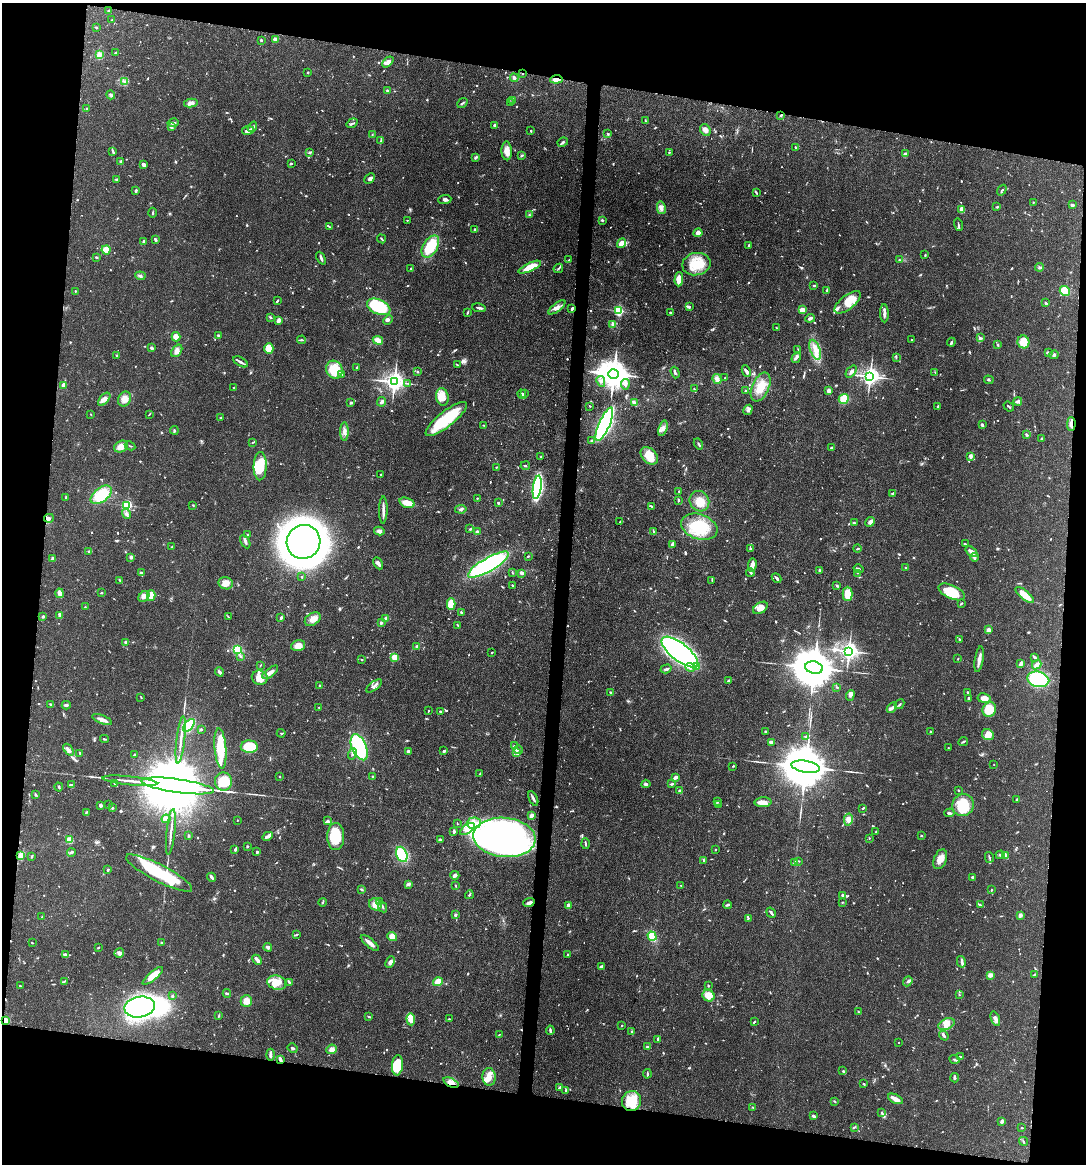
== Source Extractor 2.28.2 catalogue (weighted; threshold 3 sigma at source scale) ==
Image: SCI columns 113-4448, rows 7-4652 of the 4671 x 4660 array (HDU 1 of 3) = the unmasked area's bounding box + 8 px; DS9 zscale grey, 4 x 4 block average (1 PNG px = mean of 4 x 4 image px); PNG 1088 x 1166 px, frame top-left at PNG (2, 3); each listed source drawn as its Kron ellipse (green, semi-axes under 4 px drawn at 4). Shown black and unused: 19% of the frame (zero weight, under 3 of 4 exposures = <1% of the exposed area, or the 3 px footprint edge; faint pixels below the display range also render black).
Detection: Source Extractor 2.28.2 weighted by HDU 2 'WHT'. Background 0.0415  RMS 0.0027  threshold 0.0123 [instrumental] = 3 sigma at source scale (4.5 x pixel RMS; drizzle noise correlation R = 1.50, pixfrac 1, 0.05/0.05 arcsec/px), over >= 5 px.
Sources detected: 1079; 10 too faint to see at this stretch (4 x 4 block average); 12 inside a brighter object's white glare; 4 cosmic-ray / hot-pixel residue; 1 long thin detection or spike segment (spike, bleed or trail) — neither listed nor drawn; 20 coinciding with a brighter row at this scale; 66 inside a brighter listed object's ellipse — not listed separately; of the other 966, all 500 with FLUX_AUTO >= 1.16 (the completeness limit of this list) listed and drawn (466 fainter detections not listed), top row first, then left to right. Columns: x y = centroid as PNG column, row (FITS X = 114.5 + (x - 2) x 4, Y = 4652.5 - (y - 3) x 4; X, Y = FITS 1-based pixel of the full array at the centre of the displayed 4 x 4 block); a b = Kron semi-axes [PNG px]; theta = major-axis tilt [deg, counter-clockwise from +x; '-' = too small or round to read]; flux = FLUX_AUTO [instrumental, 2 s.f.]
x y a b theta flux
109 10 2 2 - 2
112 20 2 2 - 1.2
96 27 2 2 - 2.2
275 39 3 3 - 9.2
261 40 2 2 - 2.3
115 53 3 2 - 1.8
99 55 3 2 - 2
388 62 6 4 43 8.3
308 72 2 2 - 2
522 74 2 2 - 1.6
514 78 4 4 - 3.6
556 79 6 3 5 12
124 82 3 2 - 2.4
387 91 3 2 - 4.1
111 95 4 2 - 2.7
513 100 2 2 - 1.2
191 103 7 3 11 8.2
462 103 5 2 - 2.6
511 103 2 2 - 2.1
87 108 2 2 - 1.6
780 115 2 2 - 1.4
646 121 3 2 - 1.3
173 123 6 2 12 4.1
352 123 6 2 35 2.6
494 125 3 3 - 3
172 126 4 2 - 2.9
252 127 5 3 - 4.2
248 130 6 3 12 7.8
705 130 6 5 - 8.4
531 131 2 2 - 1.8
608 134 4 3 - 1.9
372 135 3 2 - 1.4
381 141 3 2 - 1.3
563 142 5 2 - 3.1
795 147 2 2 - 1.6
113 151 3 2 - 1.8
507 151 9 5 -88 14
309 152 4 2 - 1.4
669 152 2 2 - 1.2
905 154 4 2 - 2.1
522 156 3 2 - 1.4
475 157 2 2 - 1.6
121 162 2 2 - 1.4
291 164 2 2 - 2.2
144 165 4 3 - 4.6
369 178 6 3 45 4
117 179 4 2 - 2
136 190 3 2 - 3.2
1002 190 6 2 56 2
756 193 4 2 - 2.1
445 199 6 4 6 4.9
1033 202 2 2 - 1.4
1073 205 4 2 - 2.9
997 207 2 2 - 2.6
661 208 6 3 -77 5.5
962 210 3 2 - 22
153 213 5 2 - 1.5
529 215 3 2 - 1.6
407 220 2 2 - 1.8
602 220 2 2 - 2.7
958 225 6 2 -77 2.2
330 227 3 2 - 1.5
475 230 3 2 - 4.3
698 233 4 3 - 8.9
155 239 3 2 - 4.1
381 239 5 2 - 1.9
143 241 3 3 - 1.9
621 243 5 3 - 14
749 245 3 2 - 1.6
430 247 12 7 59 65
106 250 4 4 - 21
925 255 3 2 - 1.2
96 257 3 2 - 1.7
321 258 7 2 -65 3.8
569 260 2 2 - 1.2
899 260 2 2 - 1.2
696 264 14 11 11 41
530 267 12 4 24 26
1040 267 4 2 - 2.5
558 268 5 2 - 2.7
411 269 2 2 - 1.4
140 276 5 3 - 3.5
679 279 7 4 89 25
814 286 2 2 - 2.4
827 290 3 2 - 1.6
75 291 2 2 - 1.5
1065 291 5 4 - 49
277 301 4 2 - 2
848 302 16 7 38 36
1046 303 3 2 - 3.5
379 307 12 7 -24 99
557 307 10 3 37 8.1
689 307 4 3 - 3
479 308 7 2 -8 4.1
572 308 3 2 - 3.1
802 310 3 3 - 12
619 311 2 2 - 210
670 312 3 2 - 2.3
467 313 4 2 - 1.6
884 313 9 2 -88 8.3
270 317 4 2 - 1.6
810 318 5 2 - 4.7
279 320 4 3 - 6
388 320 5 3 - 3.6
613 324 4 3 - 3.7
776 328 3 2 - 1.4
218 336 2 2 - 9.9
176 337 5 3 - 16
980 338 4 3 - 2.8
301 340 4 2 - 2.4
378 340 5 3 - 15
912 340 2 2 - 1.8
951 342 4 2 - 2
1023 342 6 6 - 28
997 345 2 2 - 2.7
152 348 2 2 - 6.1
269 349 5 4 - 33
798 349 3 2 - 1.3
815 350 10 5 -70 15
177 351 7 5 54 7
1048 352 3 2 - 1.3
1054 355 5 3 - 3.4
116 356 2 2 - 1.4
896 357 3 2 - 1.5
796 358 5 2 - 4.5
241 362 8 2 -29 4.9
458 365 4 2 - 1.3
356 368 3 2 - 1.7
334 370 9 8 - 41
746 371 6 3 -63 3.8
417 372 2 2 - 3.1
851 372 7 3 50 4.7
935 372 4 2 - 1.3
675 373 6 2 -72 3.5
342 374 4 2 - 3
614 374 5 4 - 3600
870 376 3 3 - 1100
725 378 2 2 - 1.2
717 379 5 3 - 10
989 380 5 2 - 1.7
601 381 5 3 - 4.6
394 382 3 3 - 1200
408 383 3 2 - 1.4
625 384 5 4 - 5.1
64 385 3 3 - 9.5
234 387 2 2 - 1.9
761 387 15 8 66 29
694 389 2 2 - 1.2
746 391 2 2 - 7.7
829 391 2 2 - 29
522 394 5 2 - 3.2
524 394 4 2 - 1.6
442 397 9 6 -81 15
104 399 8 4 50 8.8
124 399 8 6 63 12
844 399 5 5 - 28
1018 401 4 2 - 6.9
382 402 5 3 - 4.4
351 403 4 2 - 2.5
634 403 3 2 - 9.4
590 406 2 2 - 1.2
938 406 3 2 - 2.4
1009 407 6 2 -39 1.8
748 410 5 3 - 4
91 414 2 2 - 1.2
149 414 3 2 - 1.4
221 418 3 2 - 1.7
446 419 25 7 38 89
604 424 18 5 66 530
1071 424 7 3 90 10
483 425 3 2 - 1.3
982 425 3 2 - 4.8
663 428 8 4 72 7.3
174 430 4 2 - 2.1
344 431 9 3 90 8.2
1027 435 3 2 - 3.7
1042 439 3 2 - 3
592 441 3 2 - 4
253 442 3 2 - 1.5
698 444 6 2 -60 2.6
130 446 5 2 - 1.4
121 447 7 5 28 15
831 448 2 2 - 2.6
541 456 3 2 - 1.5
649 456 10 7 -46 34
971 456 4 3 - 4.4
260 466 14 6 89 52
525 466 4 2 - 1.4
496 467 3 2 - 1.3
381 474 2 2 - 1.7
537 487 12 4 82 250
679 492 4 2 - 1.9
892 493 3 2 - 2.1
101 495 12 7 38 57
66 498 3 2 - 1.3
477 498 2 2 - 1.5
678 500 4 2 - 1.8
699 501 10 9 - 20
407 503 8 5 -19 18
498 503 2 2 - 3.2
127 505 2 2 - 190
193 505 2 2 - 1.2
652 506 2 2 - 1.5
461 509 5 3 - 3
383 510 13 2 89 7.9
126 514 5 3 - 4.6
49 518 5 3 - 4.1
620 522 2 2 - 1.5
870 522 5 4 - 5
854 523 3 3 - 1.8
699 527 19 12 -19 68
470 529 3 2 - 1.5
379 531 5 4 - 5.2
653 531 4 2 - 1.6
477 532 4 3 - 2.8
247 535 3 2 - 1.3
245 541 7 2 -63 3.7
303 542 17 16 - 1400
673 544 4 3 - 8.6
965 544 4 2 - 1.8
172 547 3 2 - 1.6
750 549 3 2 - 1.3
857 549 4 2 - 1.7
89 552 3 3 - 1.9
971 552 7 3 -36 11
528 556 2 2 - 1.6
131 557 3 2 - 5.4
974 557 4 3 - 4.1
53 559 3 2 - 7.9
378 563 6 3 -62 6.3
488 565 23 6 30 260
752 565 7 3 80 15
906 567 2 2 - 1.4
859 569 5 3 - 3.3
819 570 2 2 - 2.5
512 572 3 2 - 1.3
750 572 4 3 - 3
141 573 4 2 - 1.9
522 573 4 3 - 4.1
858 573 2 2 - 1.2
302 577 2 2 - 2.5
777 578 5 2 - 4.1
120 580 4 2 - 2
712 580 3 2 - 1.3
226 583 7 6 - 12
513 586 3 2 - 1.6
837 586 3 2 - 3.1
952 592 14 6 -24 56
60 593 5 3 - 9.4
101 593 3 2 - 1.9
847 594 7 5 90 27
151 595 5 4 - 18
1025 595 11 3 -39 28
144 597 6 5 - 6.5
961 603 3 2 - 2.3
451 604 6 4 -89 23
85 607 2 2 - 1.6
760 608 8 5 32 15
461 612 2 2 - 2.7
59 616 4 2 - 2.1
43 617 2 2 - 8.4
228 617 3 2 - 1.4
281 618 3 2 - 4.6
313 619 9 6 33 12
386 619 4 2 - 4
381 623 2 2 - 4.6
458 625 4 2 - 2.5
989 630 2 2 - 33
959 640 4 2 - 1.9
126 642 2 2 - 15
298 646 7 5 14 18
417 646 2 2 - 15
237 650 3 3 - 46
849 651 3 3 - 980
492 652 2 2 - 1.3
680 652 22 8 -38 800
241 656 3 2 - 1.5
395 657 3 2 - 28
1035 657 4 2 - 2.8
958 659 3 2 - 1.3
979 659 13 3 81 11
362 660 2 2 - 1.4
1021 664 3 2 - 12
260 665 4 2 - 1.2
1037 665 5 3 - 7.6
696 666 2 2 - 2.9
690 667 5 3 - 5.3
814 668 9 6 -11 9100
666 669 5 3 - 3.4
219 672 4 2 - 3.8
270 672 9 3 38 11
260 678 8 7 - 24
1038 679 11 7 -13 140
728 681 3 2 - 2.9
320 685 2 2 - 1.6
374 686 9 3 37 5.1
837 687 3 2 - 1.4
967 692 2 2 - 2.9
611 693 3 2 - 2.4
850 695 6 3 68 4.1
141 697 3 2 - 1.4
969 698 3 2 - 1.5
984 698 6 5 - 15
51 704 3 2 - 1.4
899 704 5 2 - 2.3
66 705 4 3 - 3.4
319 707 2 2 - 2.9
892 708 6 2 45 4.3
989 710 7 6 - 31
428 711 2 2 - 1.6
440 711 3 2 - 2.6
102 720 10 2 -22 10
189 725 7 4 52 59
201 729 2 2 - 6
765 731 2 2 - 1.4
931 731 2 2 - 1.2
281 733 4 2 - 1.4
988 735 6 5 - 14
806 736 4 2 - 2
104 739 4 2 - 1.9
181 740 24 2 83 13
963 741 5 2 - 2.3
771 742 4 2 - 5.2
514 746 3 2 - 2.3
249 747 8 6 -2 77
359 747 14 7 -67 180
948 747 2 2 - 1.8
220 748 20 6 -85 58
69 750 6 3 -55 5.7
518 750 4 2 - 3.3
444 751 3 2 - 3.1
408 752 3 3 - 3.6
517 752 3 2 - 2.9
80 753 2 2 - 2.2
353 754 6 3 73 4.3
134 755 3 2 - 2.5
994 764 2 2 - 1.2
733 766 3 2 - 1.2
806 767 14 6 -9 15000
480 773 3 2 - 1.4
280 776 2 2 - 1.4
373 776 3 2 - 1.6
676 777 3 2 - 6.6
130 781 27 2 -6 15
223 782 9 8 - 35
115 783 4 2 - 1.9
71 784 3 2 - 1.2
646 784 4 3 - 2.6
672 784 3 2 - 3
178 786 36 7 -8 45000
59 787 4 2 - 2
958 790 2 2 - 1.9
680 791 3 2 - 3.8
36 794 3 2 - 1.8
533 799 8 2 -64 4.9
1016 800 4 3 - 2.1
718 802 3 2 - 1.9
763 802 8 5 2 14
718 804 4 2 - 1.5
101 805 2 2 - 16
109 805 3 2 - 1.3
963 805 11 10 - 55
112 808 2 2 - 4.8
863 808 3 2 - 2.4
86 812 3 2 - 1.2
949 813 5 2 - 3.5
531 815 4 2 - 8.3
166 819 4 4 - 8.1
237 820 2 2 - 2.1
327 820 3 2 - 1.4
848 820 6 4 78 6.8
457 823 2 2 - 1.2
474 823 7 5 3 12
467 829 8 3 35 9
454 831 3 2 - 4.4
171 832 23 2 84 11
876 832 3 2 - 1.8
188 836 3 2 - 1.7
267 836 5 3 - 4.6
921 836 3 2 - 1.2
336 837 13 8 90 67
504 837 31 19 -5 550
869 838 3 2 - 1.3
440 839 4 2 - 1.6
70 840 4 4 - 14
585 844 5 2 - 2.1
247 846 2 2 - 2
235 850 4 2 - 1.9
716 850 2 2 - 1.2
71 852 4 2 - 4.2
257 852 3 2 - 2.2
402 854 8 5 -66 80
1000 855 4 2 - 2.5
21 856 4 3 - 15
31 856 3 2 - 2
1005 856 3 2 - 1.9
989 857 5 2 - 2.2
940 859 10 6 67 14
704 861 4 2 - 2.7
799 861 2 2 - 1.4
795 863 2 2 - 19
108 870 3 2 - 2.2
159 873 37 8 -27 110
455 875 4 2 - 6.5
212 877 4 2 - 6.6
972 877 3 2 - 3
408 884 4 3 - 4.5
455 885 3 2 - 1.3
681 885 2 2 - 1.8
361 889 4 2 - 2.1
991 890 2 2 - 1.8
469 895 4 2 - 2.1
843 895 3 2 - 4.4
323 902 4 2 - 2.1
380 902 4 2 - 1.9
842 902 2 2 - 1.4
529 903 6 2 21 6.7
375 904 6 5 - 15
568 905 4 2 - 9.9
728 905 4 2 - 2.9
980 905 3 2 - 2.1
383 907 6 2 -63 3.4
771 913 5 2 - 4.5
455 915 3 2 - 3.6
1020 915 4 4 - 3.6
42 917 3 2 - 1.8
748 918 2 2 - 1.3
296 935 3 2 - 1.4
652 936 5 4 - 22
392 937 5 4 - 15
161 942 2 2 - 1.7
32 943 3 2 - 1.2
370 943 11 2 -40 12
268 947 4 2 - 5.6
98 948 3 2 - 1.4
119 953 5 4 - 6.9
65 954 4 3 - 6.1
567 955 3 2 - 1.5
257 960 5 2 - 7.7
390 962 6 4 66 6
961 962 6 2 -76 3.3
602 967 3 2 - 9
990 975 4 3 - 9
1034 975 4 2 - 1.6
153 976 13 4 41 28
64 981 4 2 - 1.7
908 981 5 3 - 3.3
438 982 5 4 - 15
277 983 9 7 -17 20
290 983 4 2 - 3.8
20 986 2 2 - 1.6
708 986 2 2 - 1.8
227 993 4 2 - 3.1
959 995 2 2 - 2
173 996 3 2 - 1.9
708 996 6 5 - 23
246 1001 6 5 - 15
140 1007 15 10 10 350
858 1012 3 2 - 1.2
219 1016 4 2 - 1.4
369 1017 3 2 - 2.6
411 1019 6 4 -87 19
449 1019 3 2 - 1.2
995 1019 8 3 -70 6
6 1021 2 2 - 74
754 1022 4 2 - 1.5
946 1024 8 5 23 13
621 1025 2 2 - 1.3
550 1030 4 2 - 3.7
632 1031 3 2 - 1.6
499 1034 2 2 - 1.2
944 1035 5 2 - 4.5
657 1039 2 2 - 1.9
899 1043 2 2 - 1.4
647 1047 2 2 - 7.9
293 1048 5 2 - 2.6
332 1049 5 5 - 7.7
270 1055 6 2 -88 6.2
960 1056 3 2 - 1.5
280 1059 4 2 - 5.2
955 1059 5 2 - 2.6
397 1065 10 5 84 52
843 1071 3 2 - 1.7
647 1074 5 2 - 2.9
489 1077 9 6 -84 14
954 1078 4 2 - 3.2
451 1083 8 4 -24 10
863 1084 4 2 - 1.2
560 1087 4 2 - 2
566 1090 2 2 - 3.7
895 1099 8 2 -27 18
632 1101 10 9 - 45
834 1101 3 2 - 1.6
753 1107 3 2 - 1.3
882 1113 4 2 - 1.8
814 1116 3 2 - 4.5
1002 1121 4 3 - 4.6
854 1127 4 2 - 1.5
1022 1128 2 2 - 1.3
1023 1141 4 2 - 2.5
Overlapping masked pixels (flux is a lower limit): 8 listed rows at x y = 522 74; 556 79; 572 308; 1071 424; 529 903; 6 1021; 280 1059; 451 1083
Diffuse or blended objects may show on this block-average render without a row.